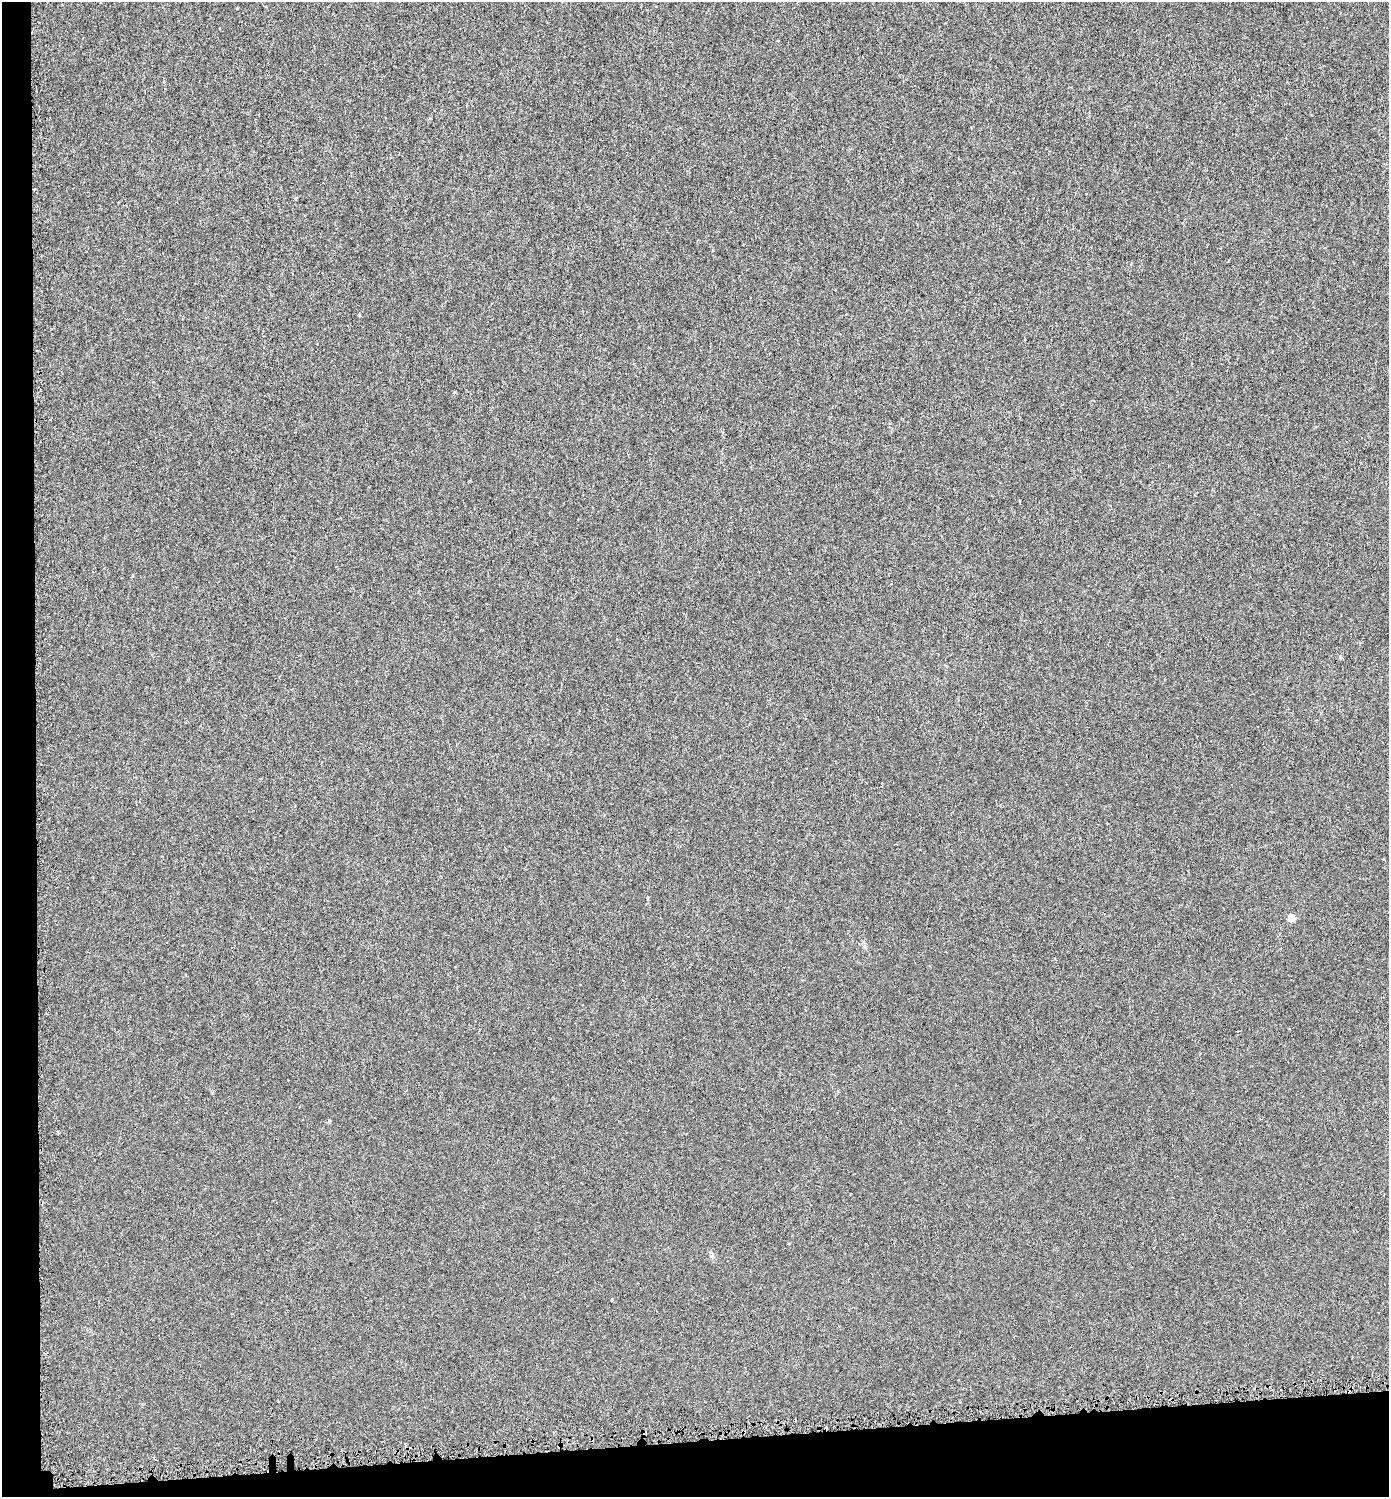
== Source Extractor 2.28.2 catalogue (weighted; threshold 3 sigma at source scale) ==
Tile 7 of 3 x 3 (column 1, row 3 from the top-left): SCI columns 48-1434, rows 18-1512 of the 4232 x 4529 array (HDU 1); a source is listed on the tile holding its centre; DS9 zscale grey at full resolution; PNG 1391 x 1499 px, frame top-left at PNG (2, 2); no overlay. Shown black and unused: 6% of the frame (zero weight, under 3 of 6 exposures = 2% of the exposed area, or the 3 px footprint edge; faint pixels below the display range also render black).
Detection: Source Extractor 2.28.2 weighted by HDU 2 'WHT'; one run over the whole footprint, this tile lists its part. Background -1.06e-04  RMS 0.0014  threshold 0.00575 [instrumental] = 3 sigma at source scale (4.09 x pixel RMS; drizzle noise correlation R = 1.36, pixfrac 0.8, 0.0396/0.0396 arcsec/px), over >= 5 px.
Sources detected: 4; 1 cosmic-ray / hot-pixel residue — not listed; the other 3 listed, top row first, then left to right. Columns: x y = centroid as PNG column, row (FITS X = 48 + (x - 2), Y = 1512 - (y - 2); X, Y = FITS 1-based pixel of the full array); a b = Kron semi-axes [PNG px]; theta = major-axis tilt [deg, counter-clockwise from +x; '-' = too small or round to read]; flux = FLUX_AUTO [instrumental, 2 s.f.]
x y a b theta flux
296 198 4 4 - 0.14
647 898 4 3 - 0.15
1291 918 5 5 - 2.7